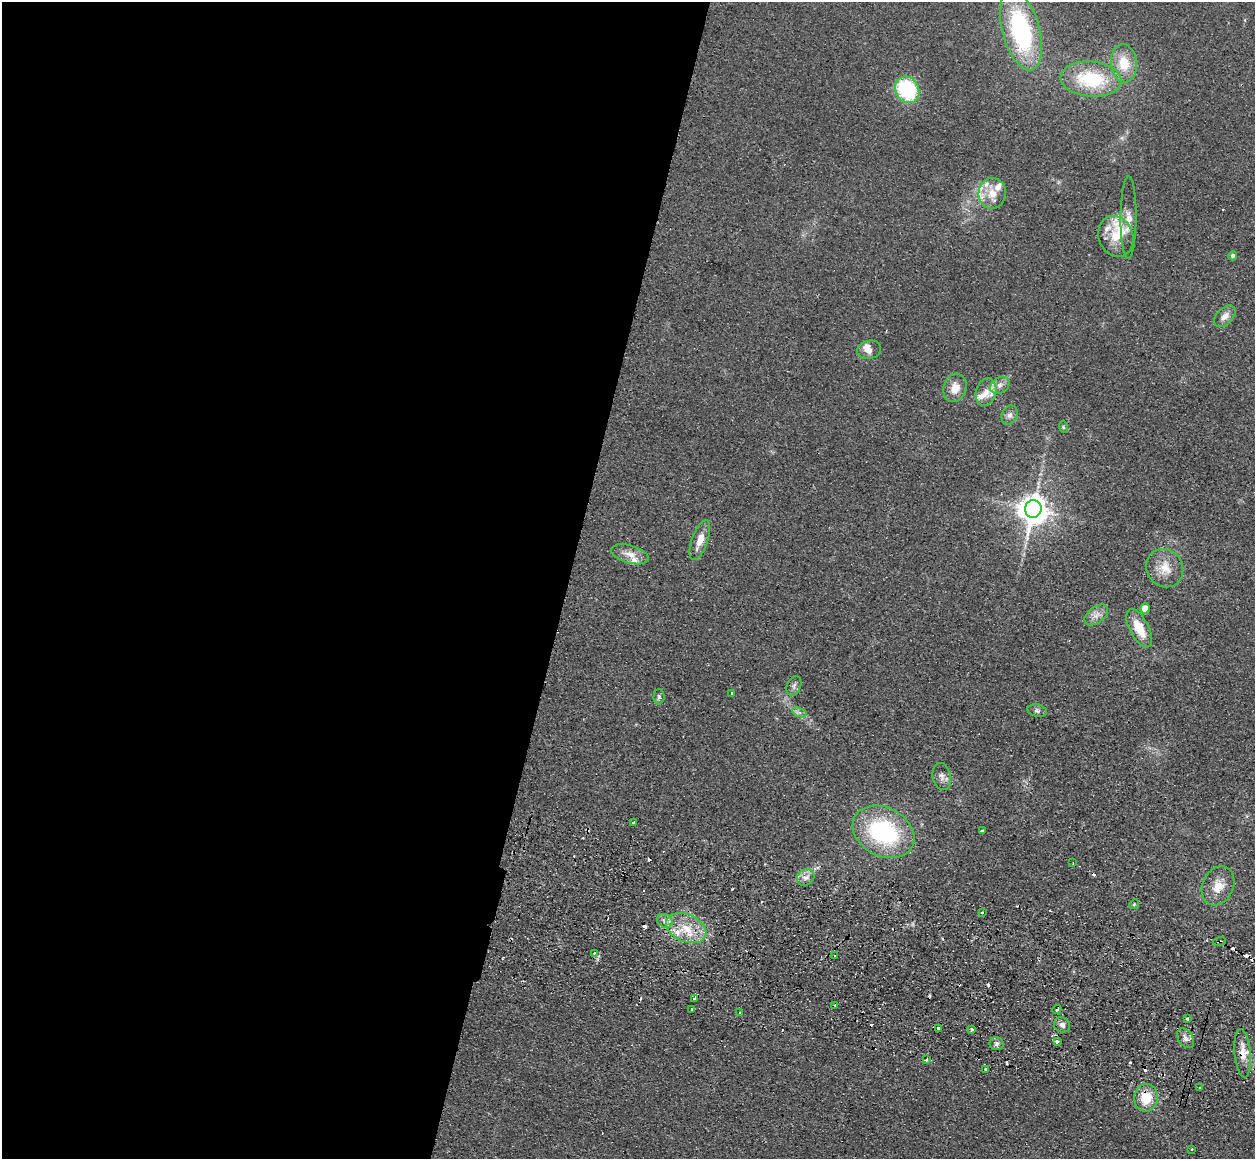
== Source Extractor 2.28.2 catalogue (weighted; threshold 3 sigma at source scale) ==
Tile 5 of 4 x 4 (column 1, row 2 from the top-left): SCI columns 16-1268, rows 2651-3807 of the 5043 x 5143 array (HDU 1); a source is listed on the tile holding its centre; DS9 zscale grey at full resolution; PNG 1257 x 1161 px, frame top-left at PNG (2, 2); each listed source drawn as its Kron ellipse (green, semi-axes under 4 px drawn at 4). Shown black and unused: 45% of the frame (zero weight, under 2 of 3 exposures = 3% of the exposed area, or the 3 px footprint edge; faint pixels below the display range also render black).
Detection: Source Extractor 2.28.2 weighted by HDU 2 'WHT'; one run over the whole footprint, this tile lists its part. Background 0.0726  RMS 0.0098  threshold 0.044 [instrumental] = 3 sigma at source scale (4.5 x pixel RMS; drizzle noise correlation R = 1.50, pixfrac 1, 0.05/0.05 arcsec/px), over >= 5 px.
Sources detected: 88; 18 cosmic-ray / hot-pixel residue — neither listed nor drawn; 11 inside a brighter listed object's ellipse — not listed separately; the other 59 listed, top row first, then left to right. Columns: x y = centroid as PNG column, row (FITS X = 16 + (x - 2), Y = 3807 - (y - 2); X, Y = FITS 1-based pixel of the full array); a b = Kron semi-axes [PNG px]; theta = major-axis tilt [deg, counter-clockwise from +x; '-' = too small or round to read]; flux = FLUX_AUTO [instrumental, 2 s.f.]
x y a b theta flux
1021 30 41 18 -75 140
1124 63 19 13 -84 23
1091 79 30 17 -5 60
907 90 14 11 -57 78
992 193 15 13 87 15
1128 217 41 8 90 11
1116 236 21 17 -69 22
1233 256 4 4 - 2.6
1225 316 13 8 45 6.3
869 350 12 9 12 7
1000 385 10 7 35 5.7
955 388 14 11 71 12
986 392 14 10 73 10
1010 415 10 7 66 4.6
1063 427 6 3 -71 1.2
1033 509 9 8 - 1600
700 540 21 8 70 12
630 554 19 9 -16 10
1165 568 20 18 -56 19
1145 608 5 4 - 19
1096 615 13 8 37 6.6
1139 628 21 9 -63 23
794 686 10 7 66 3.4
731 694 3 3 - 3.5
659 697 7 5 89 2.4
1037 711 10 6 -12 2.9
799 712 7 4 -19 2.7
942 776 13 9 -78 5.7
634 823 3 3 - 2.3
982 831 3 3 - 3.1
883 832 32 24 -28 120
1073 863 2 2 - 0.95
806 877 9 8 - 5.2
1218 886 20 15 66 17
1134 904 5 4 - 1.3
982 912 3 2 - 1.1
665 921 8 6 -25 4.8
686 928 21 13 -23 26
1219 941 6 2 21 0.98
594 953 4 3 - 1.3
835 956 3 2 - 2.6
694 998 3 3 - 10
835 1005 3 3 - 1.3
692 1009 3 3 - 2.8
1057 1010 5 3 - 1.7
740 1013 3 3 - 1.3
1187 1019 3 3 - 9
1062 1025 8 7 - 4
939 1028 4 3 - 4.7
972 1029 3 3 - 4
1185 1038 11 7 -55 4.8
1057 1041 3 3 - 6.1
997 1044 7 6 - 3.1
1243 1053 24 8 -85 11
927 1059 3 3 - 2.3
986 1070 3 3 - 4.8
1199 1088 3 3 - 1.9
1146 1098 14 12 83 24
1192 1149 3 2 - 1.4
Overlapping masked pixels (flux is a lower limit): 3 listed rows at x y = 1219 941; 1243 1053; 1146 1098